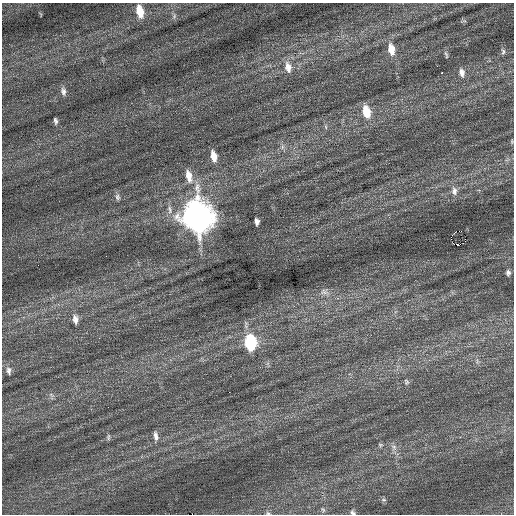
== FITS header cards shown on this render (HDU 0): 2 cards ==
NAXIS1  =                  512 / Axis length
NAXIS2  =                  512 / Axis length

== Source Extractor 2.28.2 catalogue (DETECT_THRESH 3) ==
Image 512 x 512 px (HDU 0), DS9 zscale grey, 1 PNG px = 1 image px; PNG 516 x 516 px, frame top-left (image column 1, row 512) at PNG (2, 3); no overlay
Background 0.285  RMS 0.71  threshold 2.14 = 3 sigma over >= 5 px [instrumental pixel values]
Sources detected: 42; all 42 listed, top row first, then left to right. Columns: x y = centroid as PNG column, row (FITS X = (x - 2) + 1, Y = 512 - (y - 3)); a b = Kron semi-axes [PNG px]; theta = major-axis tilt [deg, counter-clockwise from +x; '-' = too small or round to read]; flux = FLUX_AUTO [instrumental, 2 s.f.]
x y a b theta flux
140 11 13 7 -77 830
174 16 7 4 72 88
391 49 13 7 -78 630
503 51 9 6 -81 130
446 55 10 4 -71 86
437 66 2 2 - 31
288 67 16 9 -78 440
442 73 3 2 - 620
462 73 12 7 -78 250
63 91 11 7 -76 200
366 112 14 8 -77 910
55 121 7 4 -79 110
326 127 6 4 -71 66
512 141 6 3 73 44
282 147 7 4 72 100
214 156 11 6 -78 520
189 176 17 8 -77 570
454 191 12 8 -86 260
117 197 9 6 -80 140
170 210 13 7 -79 270
198 217 15 11 -79 63000
257 222 6 4 -84 180
452 235 3 2 - 53
465 239 3 2 - 61
458 245 3 2 - 130
38 265 2 2 - 28
508 273 8 6 -84 140
324 292 10 8 -15 230
75 319 12 7 -81 260
99 338 3 2 - 58
250 343 11 7 -85 4100
9 371 10 6 -84 160
406 382 8 5 -60 82
229 392 2 2 - 140
156 436 11 5 -79 190
108 437 10 4 90 82
380 445 7 5 -7 73
394 447 7 5 -47 130
384 500 7 4 -1 78
323 510 7 5 -54 80
353 512 7 5 -42 110
268 513 6 5 - 83
At the frame edge (FLAGS 8, measured only in part): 2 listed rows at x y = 353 512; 268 513